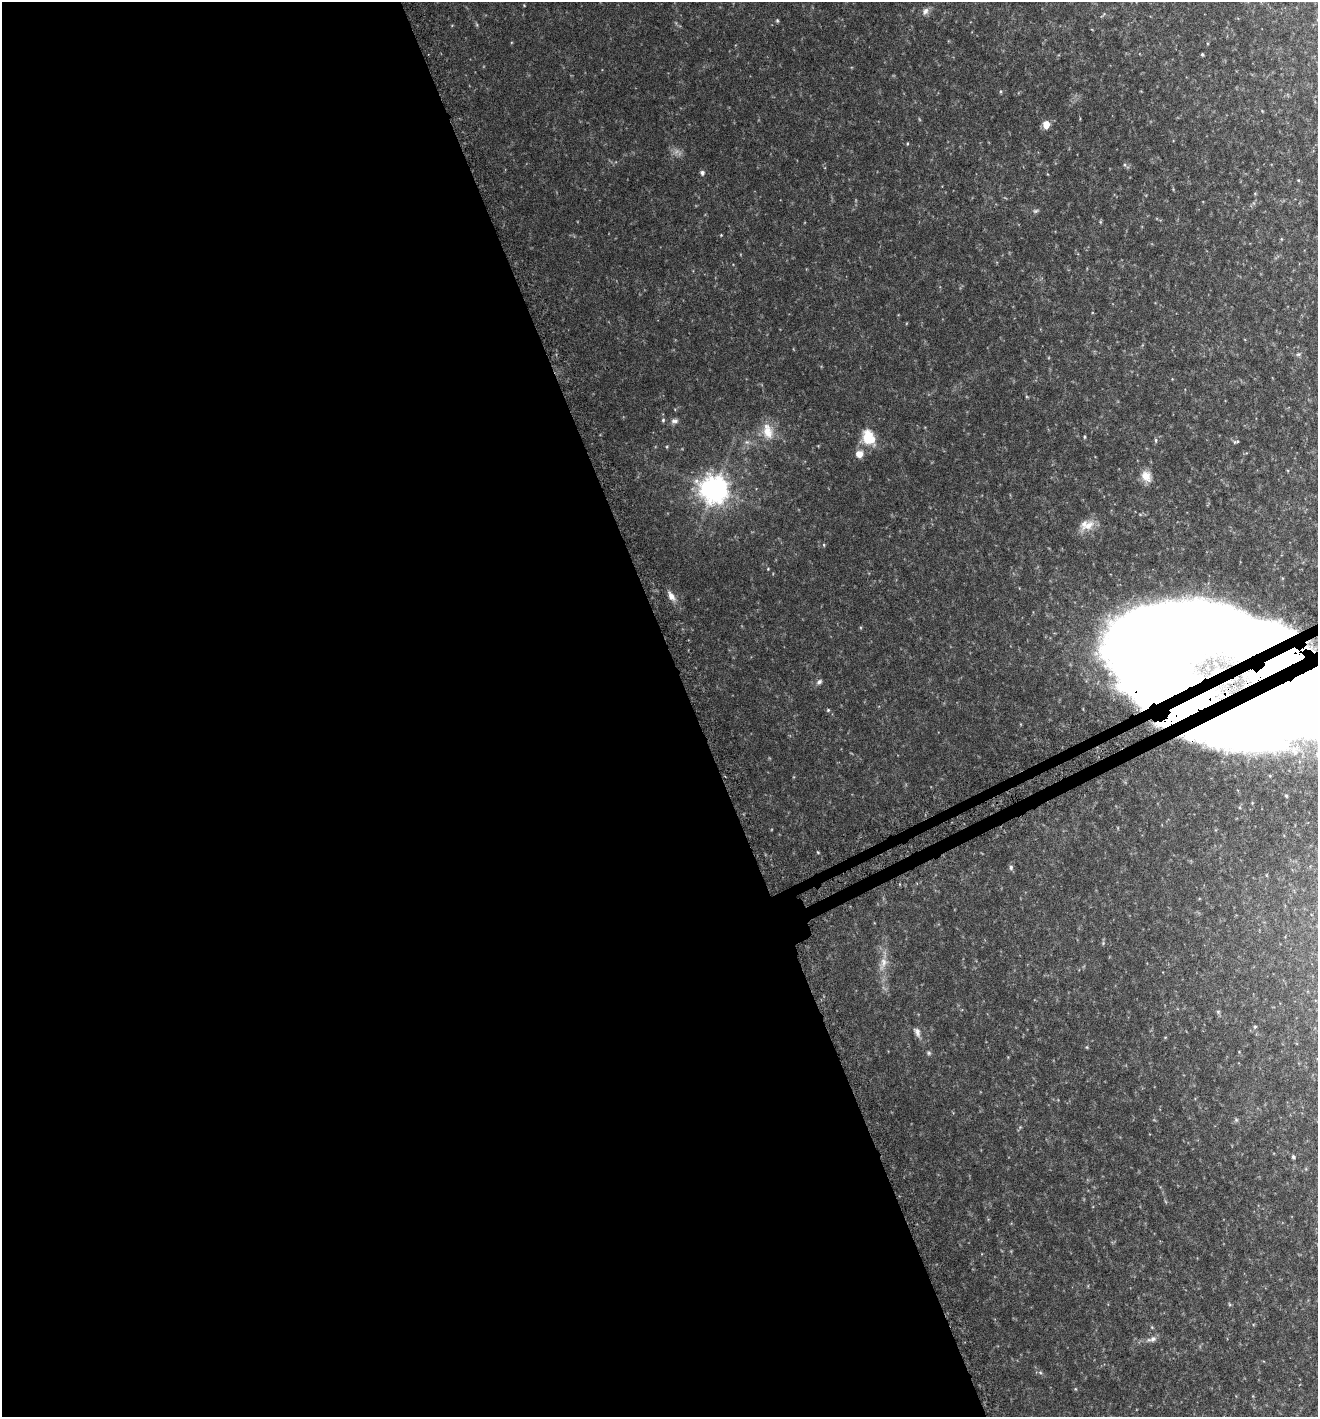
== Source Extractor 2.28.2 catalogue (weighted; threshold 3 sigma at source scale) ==
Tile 9 of 4 x 4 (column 1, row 3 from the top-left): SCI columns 202-1517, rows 1452-2866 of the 5597 x 5730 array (HDU 1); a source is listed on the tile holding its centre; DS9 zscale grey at full resolution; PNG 1320 x 1419 px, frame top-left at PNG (2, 2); no overlay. Shown black and unused: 53% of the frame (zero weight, under 3 of 6 exposures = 3% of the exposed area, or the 3 px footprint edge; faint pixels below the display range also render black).
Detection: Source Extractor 2.28.2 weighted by HDU 2 'WHT'; one run over the whole footprint, this tile lists its part. Background 0.0507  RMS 0.0049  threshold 0.0201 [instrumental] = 3 sigma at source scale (4.09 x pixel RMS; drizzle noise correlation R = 1.36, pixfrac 0.8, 0.0396/0.0396 arcsec/px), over >= 5 px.
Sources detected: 47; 2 inside a brighter object's white glare — not listed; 5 inside a brighter listed object's ellipse — not listed separately; the other 40 listed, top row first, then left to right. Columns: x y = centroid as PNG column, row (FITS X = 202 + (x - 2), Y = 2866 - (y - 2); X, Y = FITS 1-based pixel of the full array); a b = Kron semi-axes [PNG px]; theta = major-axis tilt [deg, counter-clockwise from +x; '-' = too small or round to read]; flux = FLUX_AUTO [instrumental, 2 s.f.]
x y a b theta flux
925 11 11 7 64 1.7
777 20 5 4 - 0.49
1202 54 3 3 - 0.56
1000 91 5 3 - 0.45
1046 124 6 5 - 5.8
907 143 5 3 - 0.37
1125 165 5 4 - 0.62
702 173 5 5 - 1.2
1298 180 5 4 - 0.38
1035 211 8 5 15 0.9
721 235 3 3 - 0.31
1298 354 6 5 - 0.77
663 420 6 5 - 0.71
674 421 10 7 6 1.6
768 431 23 13 -76 7.3
868 437 18 13 -67 11
1084 437 5 3 - 0.49
1156 440 6 4 -83 0.65
747 442 6 6 - 1.1
1236 442 8 4 10 0.58
859 454 10 9 - 3.2
1146 476 15 11 -52 4.5
714 489 9 9 - 550
1088 525 22 10 34 5
824 545 5 3 - 0.38
768 569 3 3 - 0.32
671 596 15 7 -56 2.9
819 682 9 5 39 1.1
828 710 4 4 - 0.49
1266 716 277 74 -17 1800
1011 867 6 5 - 1
883 963 22 9 73 5.1
1218 1012 6 5 - 0.68
1255 1027 5 4 - 0.6
917 1032 12 7 -66 2
929 1053 6 5 - 0.73
1293 1157 4 4 - 0.77
1229 1304 6 3 -71 0.49
1152 1339 14 7 13 2.2
1040 1372 6 3 -20 0.62
Overlapping masked pixels (flux is a lower limit): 1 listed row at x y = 1266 716
Isophote crosses this tile's border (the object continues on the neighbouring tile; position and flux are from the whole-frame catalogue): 1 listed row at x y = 1266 716